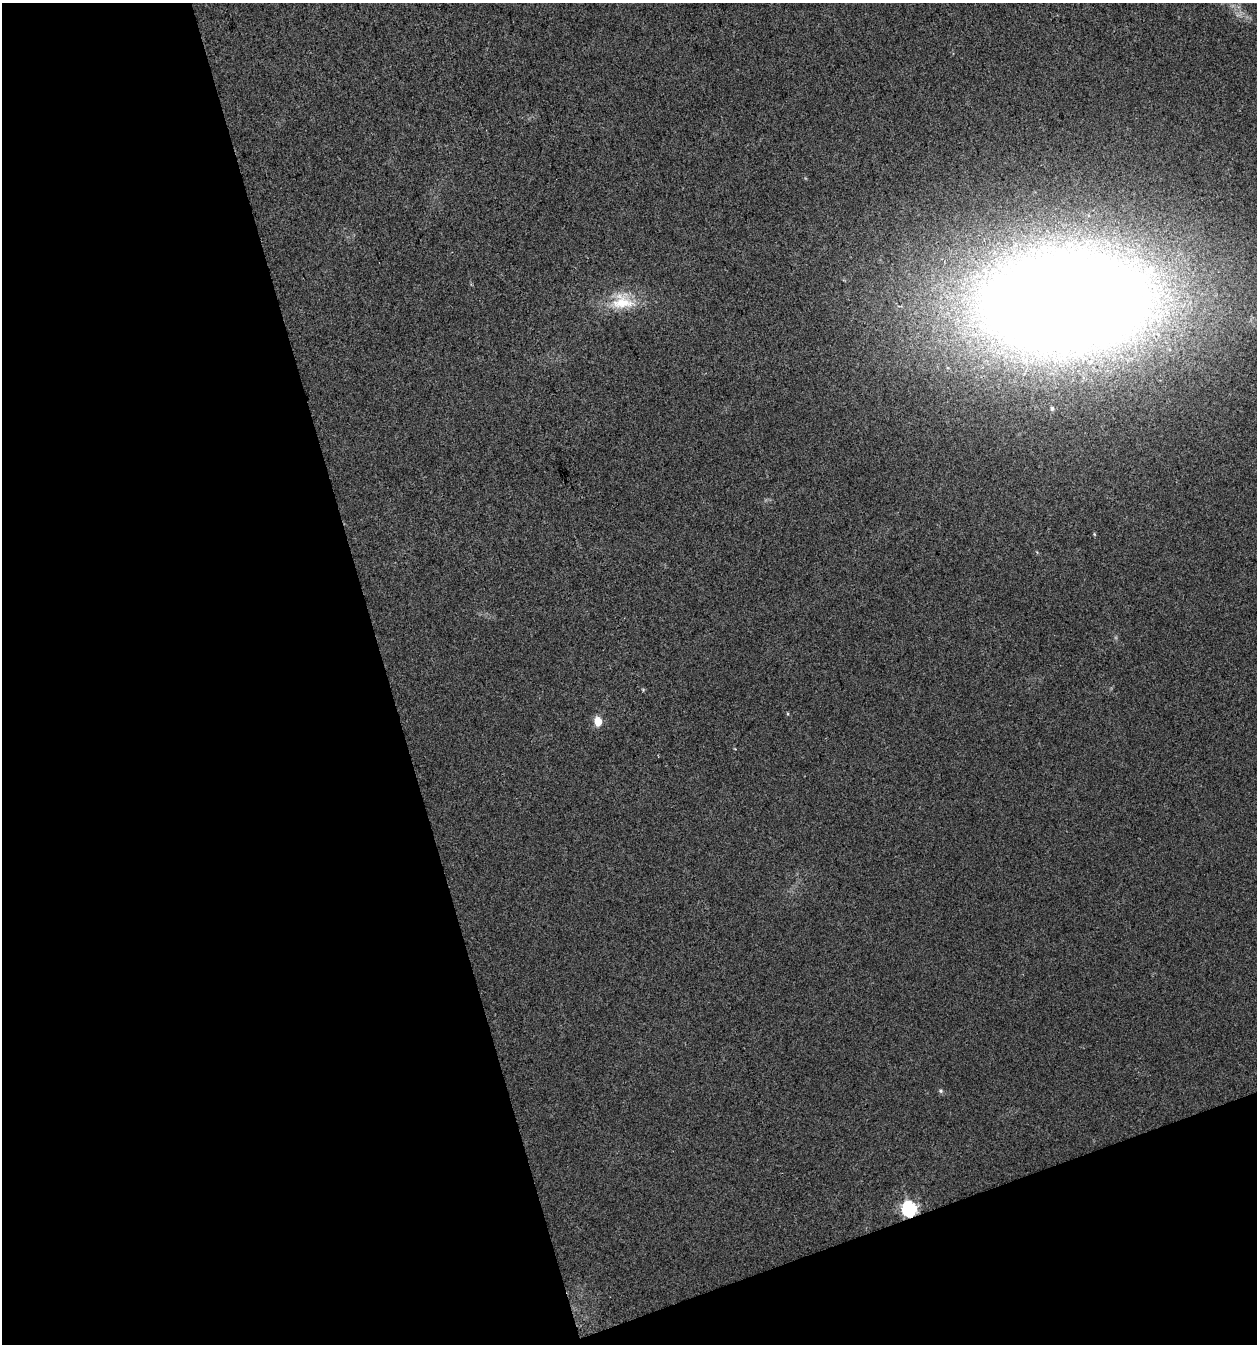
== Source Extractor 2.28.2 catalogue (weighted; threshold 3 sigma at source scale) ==
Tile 3 of 2 x 2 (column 1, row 2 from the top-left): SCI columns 57-1311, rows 1-1342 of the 2606 x 2684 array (HDU 1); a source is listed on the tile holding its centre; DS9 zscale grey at full resolution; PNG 1259 x 1346 px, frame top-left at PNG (2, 3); no overlay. Shown black and unused: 36% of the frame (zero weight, under 2 of 3 exposures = <1% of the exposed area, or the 3 px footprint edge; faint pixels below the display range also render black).
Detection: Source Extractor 2.28.2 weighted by HDU 2 'WHT'; one run over the whole footprint, this tile lists its part. Background 0.0352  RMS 0.013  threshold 0.0575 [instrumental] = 3 sigma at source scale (4.5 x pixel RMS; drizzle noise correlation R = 1.50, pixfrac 1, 0.0396/0.0396 arcsec/px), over >= 5 px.
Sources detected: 7; all 7 listed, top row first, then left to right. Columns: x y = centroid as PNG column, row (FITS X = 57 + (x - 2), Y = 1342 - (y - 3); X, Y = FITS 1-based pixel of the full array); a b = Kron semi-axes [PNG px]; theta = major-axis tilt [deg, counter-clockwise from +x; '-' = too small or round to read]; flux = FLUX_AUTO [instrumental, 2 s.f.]
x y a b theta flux
1065 301 149 82 4 3600
622 302 30 22 -1 44
1052 408 5 5 - 2.7
1094 534 6 3 -71 1.2
598 721 6 5 - 35
941 1091 5 5 - 2
909 1209 7 6 - 260
Overlapping masked pixels (flux is a lower limit): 1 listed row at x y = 909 1209